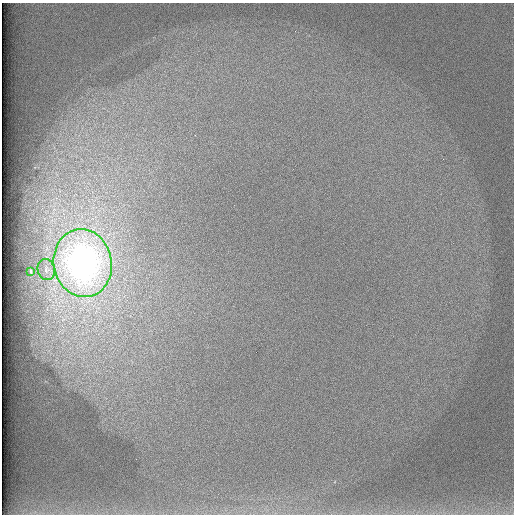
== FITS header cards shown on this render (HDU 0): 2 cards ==
NAXIS1  =                  512 /
NAXIS2  =                  512 /

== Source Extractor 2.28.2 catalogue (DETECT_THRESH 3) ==
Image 512 x 512 px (HDU 0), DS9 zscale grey, 1 PNG px = 1 image px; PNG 516 x 516 px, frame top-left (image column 1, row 512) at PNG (2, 3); each listed source drawn as its Kron ellipse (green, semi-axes under 4 px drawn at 4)
Background 98.2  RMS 2.8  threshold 8.5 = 3 sigma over >= 5 px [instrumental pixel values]
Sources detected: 3; all 3 listed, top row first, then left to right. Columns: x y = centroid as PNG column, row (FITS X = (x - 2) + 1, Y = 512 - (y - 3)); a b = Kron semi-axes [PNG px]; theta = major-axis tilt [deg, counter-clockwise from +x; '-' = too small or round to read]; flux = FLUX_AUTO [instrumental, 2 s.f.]
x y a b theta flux
83 263 34 29 -79 90000
46 269 11 8 -75 1100
31 271 3 2 - 230